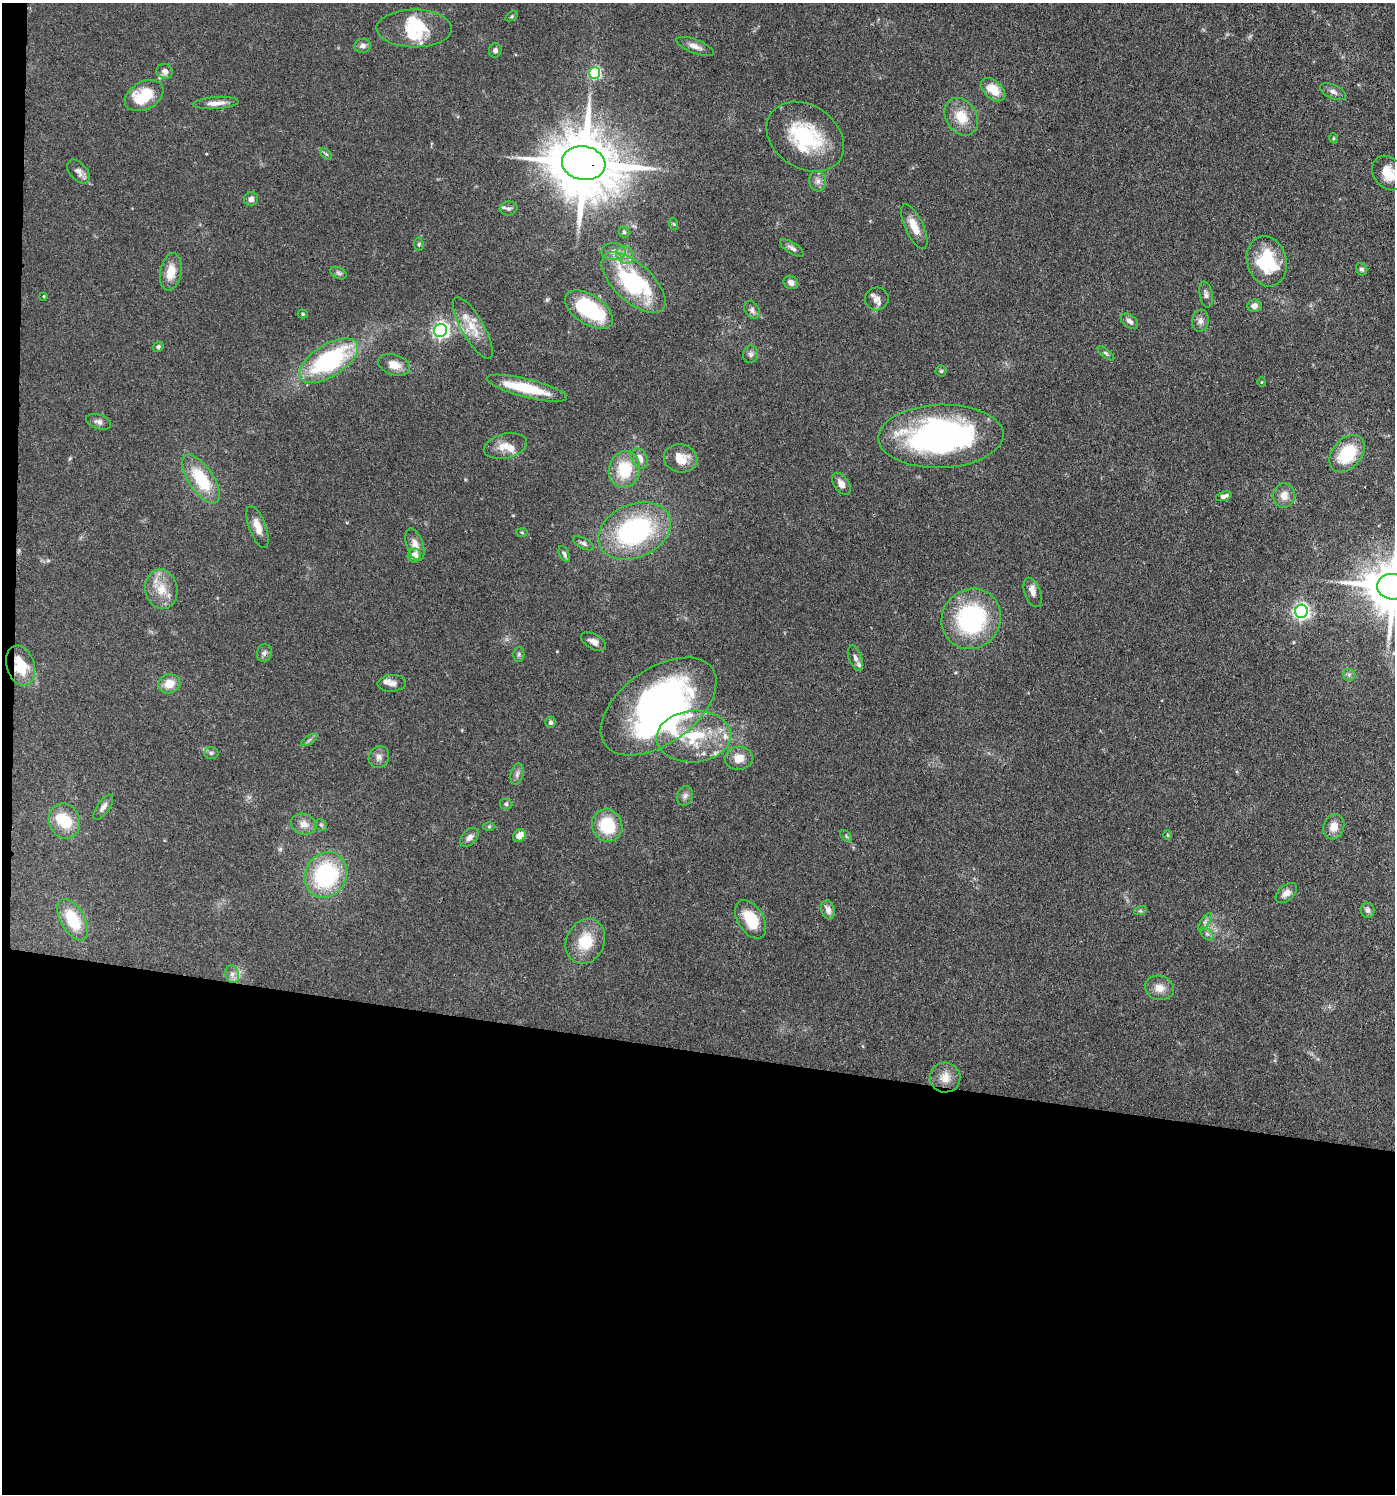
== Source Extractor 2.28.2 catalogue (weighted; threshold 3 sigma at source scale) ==
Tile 7 of 3 x 3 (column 1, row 3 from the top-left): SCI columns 287-1679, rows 75-1566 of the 4645 x 4619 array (HDU 1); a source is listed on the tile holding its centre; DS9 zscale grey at full resolution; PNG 1397 x 1496 px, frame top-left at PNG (2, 3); each listed source drawn as its Kron ellipse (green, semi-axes under 4 px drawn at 4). Shown black and unused: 30% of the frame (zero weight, under 3 of 4 exposures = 9% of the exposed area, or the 3 px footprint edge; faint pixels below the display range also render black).
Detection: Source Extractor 2.28.2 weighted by HDU 2 'WHT'; one run over the whole footprint, this tile lists its part. Background 0.153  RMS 0.0055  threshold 0.025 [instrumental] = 3 sigma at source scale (4.5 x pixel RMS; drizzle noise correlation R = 1.50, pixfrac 1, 0.05/0.05 arcsec/px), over >= 5 px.
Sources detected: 133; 3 inside a brighter object's white glare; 1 cosmic-ray / hot-pixel residue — neither listed nor drawn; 11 inside a brighter listed object's ellipse — not listed separately; the other 118 listed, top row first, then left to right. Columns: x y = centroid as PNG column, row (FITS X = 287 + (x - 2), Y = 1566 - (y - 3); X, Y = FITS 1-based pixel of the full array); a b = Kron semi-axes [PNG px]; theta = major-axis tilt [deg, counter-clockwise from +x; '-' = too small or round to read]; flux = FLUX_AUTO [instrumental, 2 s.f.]
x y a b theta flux
512 16 7 4 32 0.79
414 28 37 19 -1 20
362 46 8 7 - 2.3
695 46 20 6 -21 3.8
495 50 7 6 - 1.9
165 71 8 7 - 2.9
595 73 6 5 - 68
993 90 14 9 -42 12
1333 92 14 7 -25 2.6
144 96 20 13 28 21
216 103 23 6 4 4.7
961 117 20 15 -59 12
805 137 42 31 -35 43
1333 138 5 3 - 0.58
326 154 7 4 -44 0.83
584 163 22 17 -10 4900
78 171 14 8 -48 3.2
1388 173 18 14 -55 11
818 181 10 8 -75 2.8
251 199 7 7 - 2.5
508 208 9 7 9 1.7
674 224 6 4 -71 0.63
914 226 24 9 -65 8.2
624 232 5 5 - 0.9
419 244 6 4 -84 0.81
792 248 13 5 -32 2.1
613 251 12 8 0 3.6
625 255 9 8 - 3.6
1267 261 25 19 -75 30
1362 269 6 5 - 1.4
171 272 19 10 79 8.8
339 273 9 5 -27 1.3
791 282 7 6 - 3
633 283 40 19 -42 62
1206 295 13 6 -78 2.1
44 296 4 2 - 0.45
877 299 11 11 - 3.7
1254 306 7 6 - 3.1
589 310 27 14 -33 47
752 310 10 7 -60 2
303 314 5 4 - 0.73
1129 321 10 6 -36 2.4
1200 321 11 8 83 2.7
473 328 35 11 -60 11
440 330 6 6 - 190
158 347 5 4 - 0.98
1106 353 10 4 -38 1.1
751 354 8 7 - 1.8
329 361 33 16 32 72
394 365 16 10 -17 5.9
941 371 5 5 - 0.86
1262 382 5 3 - 0.41
527 388 41 9 -14 23
99 422 13 7 -17 2.6
941 436 62 31 2 160
505 446 22 12 13 7.2
1347 454 21 14 50 25
640 458 11 7 -64 4.5
680 458 17 14 -13 9.1
624 469 18 15 77 21
201 479 28 12 -56 25
841 484 12 7 -55 3.9
1284 495 12 11 - 5
1224 496 8 4 17 2.7
257 527 22 8 -70 5.9
634 531 38 26 24 84
522 532 5 3 - 0.56
583 543 11 5 -28 1.6
415 545 17 8 -72 5
564 554 9 4 -62 1.3
414 555 7 6 - 5.1
1393 587 16 12 -5 3000
161 589 20 16 -79 11
1033 592 15 8 -69 4.1
1301 611 6 6 - 180
971 619 31 29 52 68
594 642 13 7 -30 3
264 653 9 7 79 1.8
519 654 7 5 89 1.1
855 658 13 6 -70 2.9
21 666 21 14 -73 17
1349 675 6 6 - 1.3
392 683 14 8 4 2.8
169 684 11 9 19 7.3
659 706 66 37 36 200
550 722 6 5 - 1.4
694 736 37 26 4 34
309 740 9 3 32 1.1
211 753 7 6 - 1.2
379 757 11 10 - 2.9
739 758 14 11 3 6.4
517 774 11 6 75 2.1
685 796 10 7 68 2.2
506 804 6 5 - 1
103 807 15 6 55 2.6
65 821 18 15 -68 16
304 824 13 10 -15 4.4
321 825 6 5 - 1
607 826 16 15 - 24
489 827 6 4 0 0.77
1334 827 13 10 70 5.7
1167 835 5 3 - 0.5
519 836 7 6 - 5.6
846 836 7 4 -46 0.87
469 837 11 7 46 2.5
326 875 23 20 61 62
1286 893 12 7 42 3.8
828 910 9 6 -72 3.6
1368 910 7 7 - 1.7
1140 911 6 4 17 0.83
751 919 21 12 -58 16
73 920 23 12 -61 20
1205 922 10 4 56 1.5
1207 934 8 5 -44 1.2
585 941 23 19 65 17
232 974 9 7 -75 2.4
1159 988 14 12 -18 5.6
945 1078 15 15 - 7.1
Overlapping masked pixels (flux is a lower limit): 3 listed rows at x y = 584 163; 264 653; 21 666
Isophote crosses this tile's border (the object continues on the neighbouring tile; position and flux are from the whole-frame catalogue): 2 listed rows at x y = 1388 173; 1393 587